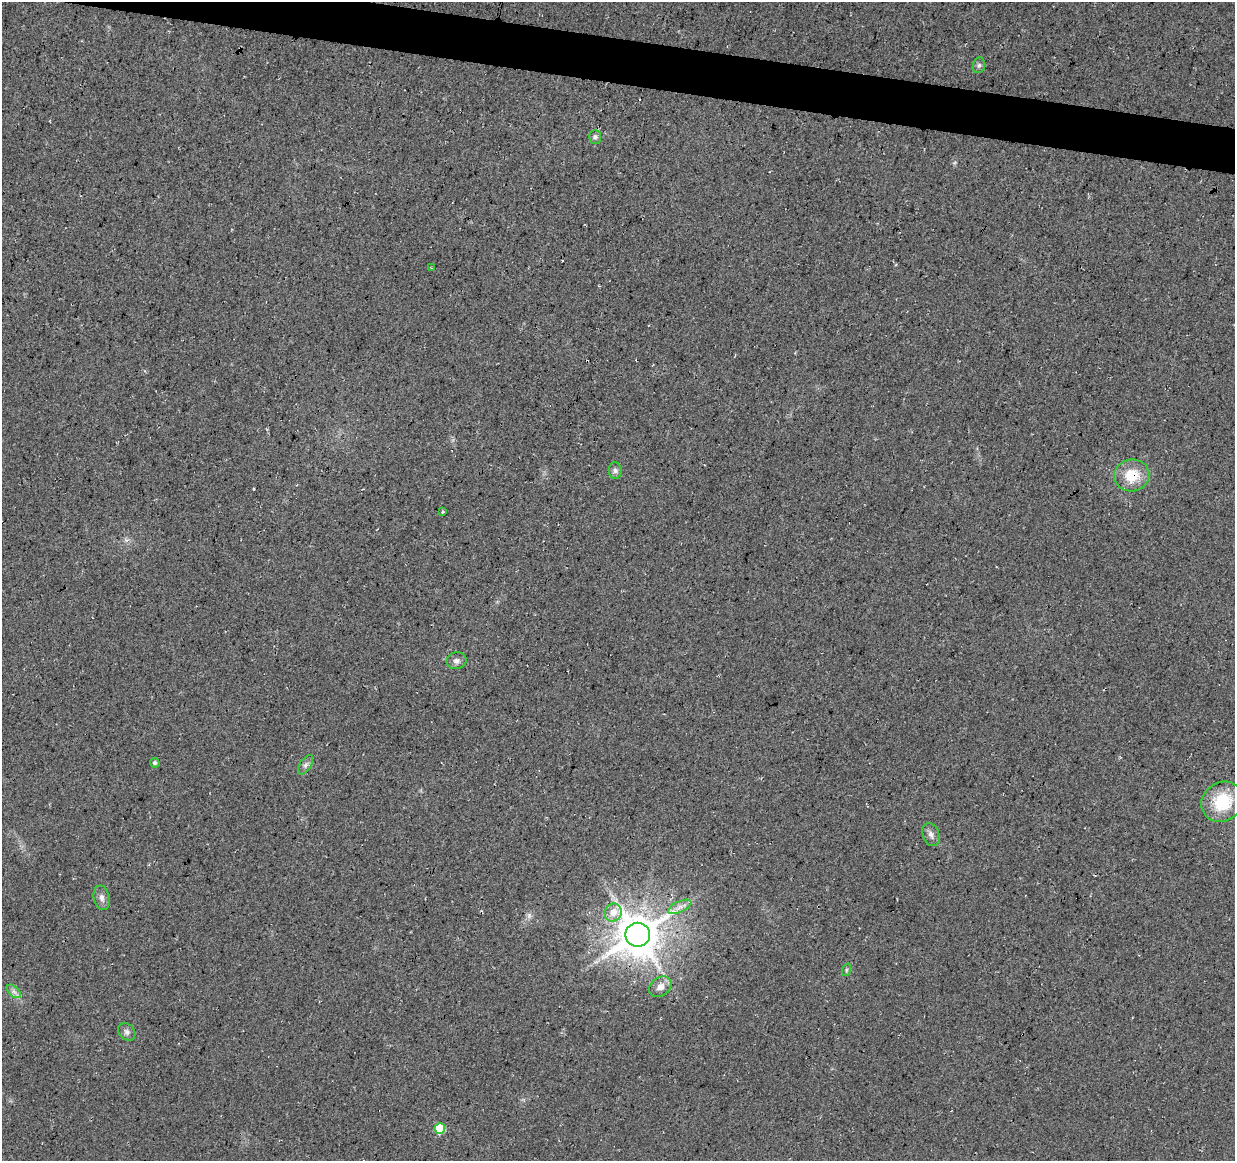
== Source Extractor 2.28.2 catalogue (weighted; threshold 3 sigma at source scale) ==
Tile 11 of 4 x 4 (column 3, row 3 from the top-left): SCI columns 2469-3701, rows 1385-2543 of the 4944 x 5147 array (HDU 1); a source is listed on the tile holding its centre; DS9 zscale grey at full resolution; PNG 1237 x 1163 px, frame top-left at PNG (2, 2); each listed source drawn as its Kron ellipse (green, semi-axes under 4 px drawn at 4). Shown black and unused: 3% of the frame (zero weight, under 3 of 4 exposures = <1% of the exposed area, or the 3 px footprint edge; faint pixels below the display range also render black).
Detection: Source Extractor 2.28.2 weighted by HDU 2 'WHT'; one run over the whole footprint, this tile lists its part. Background 0.0376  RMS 0.01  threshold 0.0463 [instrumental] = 3 sigma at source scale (4.5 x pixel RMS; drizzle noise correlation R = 1.50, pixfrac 1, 0.0396/0.0396 arcsec/px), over >= 5 px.
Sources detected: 22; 2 cosmic-ray / hot-pixel residue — neither listed nor drawn; the other 20 listed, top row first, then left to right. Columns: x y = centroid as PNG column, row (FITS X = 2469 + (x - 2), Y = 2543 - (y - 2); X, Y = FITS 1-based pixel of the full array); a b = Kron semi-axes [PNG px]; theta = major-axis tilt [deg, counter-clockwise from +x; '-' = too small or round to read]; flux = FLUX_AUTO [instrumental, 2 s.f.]
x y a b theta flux
979 65 8 6 73 2.6
595 137 7 6 - 2.6
431 268 3 2 - 1.3
615 471 8 6 -87 3.1
1132 475 18 16 10 28
442 512 3 3 - 2.5
456 661 10 8 11 4.1
155 763 5 4 - 1.9
305 765 11 5 56 3.3
1223 802 22 19 33 46
931 835 12 8 -68 5
102 898 12 8 -78 5
680 907 12 5 24 5.8
613 912 9 8 - 12
638 935 12 12 - 3500
846 970 6 4 71 1.5
660 987 12 9 36 8.3
14 991 8 5 -44 3.6
127 1032 10 7 -48 3.7
440 1128 5 5 - 49
Overlapping masked pixels (flux is a lower limit): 2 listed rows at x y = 1132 475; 638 935